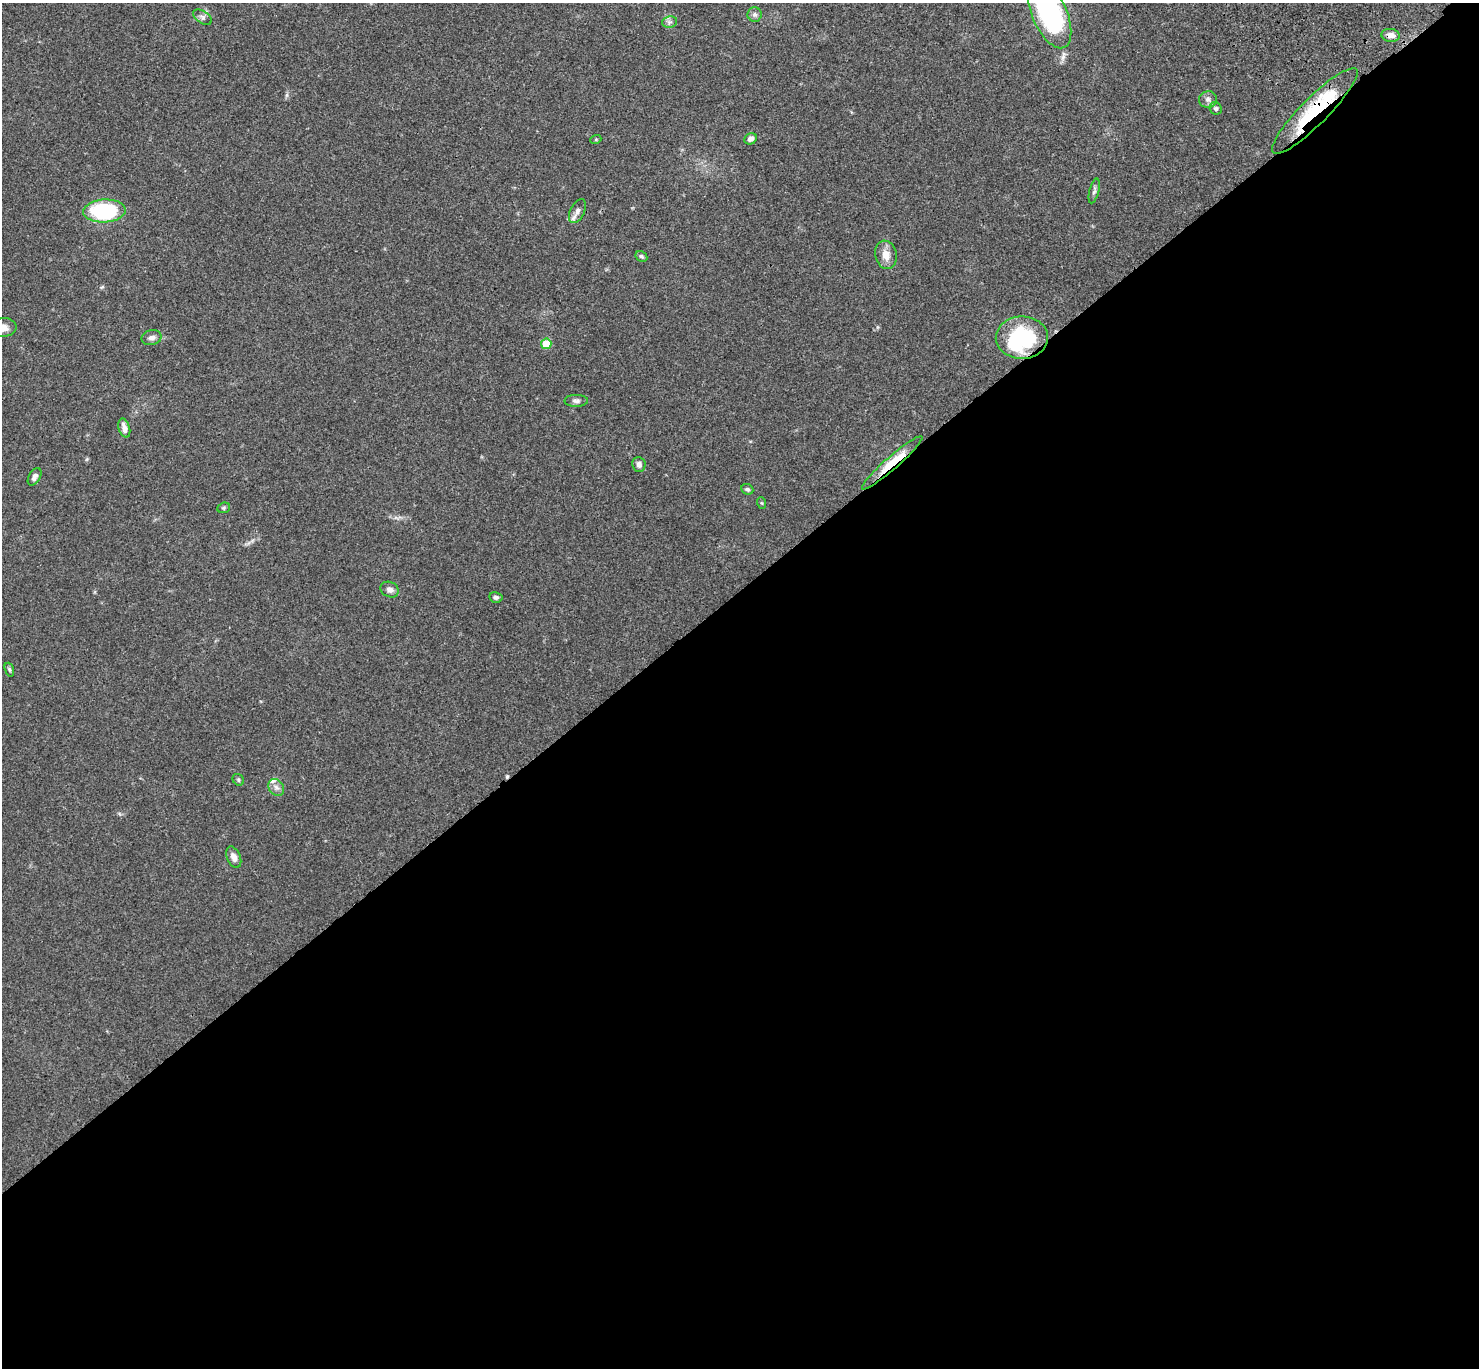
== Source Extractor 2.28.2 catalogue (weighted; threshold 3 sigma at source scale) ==
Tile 15 of 4 x 4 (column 3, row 4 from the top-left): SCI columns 3054-4530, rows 245-1610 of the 6109 x 6091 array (HDU 1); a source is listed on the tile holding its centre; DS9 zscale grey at full resolution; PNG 1481 x 1370 px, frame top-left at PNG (2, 3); each listed source drawn as its Kron ellipse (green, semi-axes under 4 px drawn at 4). Shown black and unused: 57% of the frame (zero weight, under 3 of 4 exposures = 6% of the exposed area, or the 3 px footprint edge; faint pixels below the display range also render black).
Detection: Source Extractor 2.28.2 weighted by HDU 2 'WHT'; one run over the whole footprint, this tile lists its part. Background 0.0504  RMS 0.0055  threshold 0.0246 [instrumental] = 3 sigma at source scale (4.5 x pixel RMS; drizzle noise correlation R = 1.50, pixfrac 1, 0.05/0.05 arcsec/px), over >= 5 px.
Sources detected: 38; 3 inside a brighter object's white glare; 1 cosmic-ray / hot-pixel residue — neither listed nor drawn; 1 inside a brighter listed object's ellipse — not listed separately; the other 33 listed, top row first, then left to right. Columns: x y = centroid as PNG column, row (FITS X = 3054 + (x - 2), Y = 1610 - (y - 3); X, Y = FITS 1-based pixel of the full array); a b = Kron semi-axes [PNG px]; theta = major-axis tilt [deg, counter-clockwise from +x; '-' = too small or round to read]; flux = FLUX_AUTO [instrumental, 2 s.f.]
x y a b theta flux
755 14 7 7 - 1.5
1050 14 36 17 -67 99
202 17 10 6 -34 1.6
669 22 8 5 12 1.3
1391 35 9 6 -8 3.3
1208 99 9 8 - 2.1
1216 108 6 6 - 1.1
1315 111 59 13 45 37
596 139 5 3 - 0.5
751 139 6 5 - 2.3
1094 191 13 4 76 1.5
104 211 21 11 3 48
577 211 13 7 63 2.9
886 255 14 10 -79 5.4
641 256 6 5 - 0.92
3 328 13 9 5 4.2
151 338 10 7 12 2.2
1022 338 26 21 1 39
546 344 5 5 - 13
576 401 12 6 1 1.8
124 428 9 5 -74 3.6
892 463 40 6 41 18
639 464 7 6 - 2.3
35 477 9 5 60 2.1
747 489 6 5 - 1.2
762 503 6 3 -70 0.54
224 508 6 5 - 0.9
390 590 9 7 -27 2.5
496 597 7 5 -13 1.1
9 670 7 4 -71 0.84
238 780 6 5 - 0.9
276 787 9 7 -55 2.2
234 857 11 6 -67 3
Overlapping masked pixels (flux is a lower limit): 3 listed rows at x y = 1391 35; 1315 111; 892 463
Isophote crosses this tile's border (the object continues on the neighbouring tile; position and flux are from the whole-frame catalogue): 2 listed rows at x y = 1050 14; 3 328